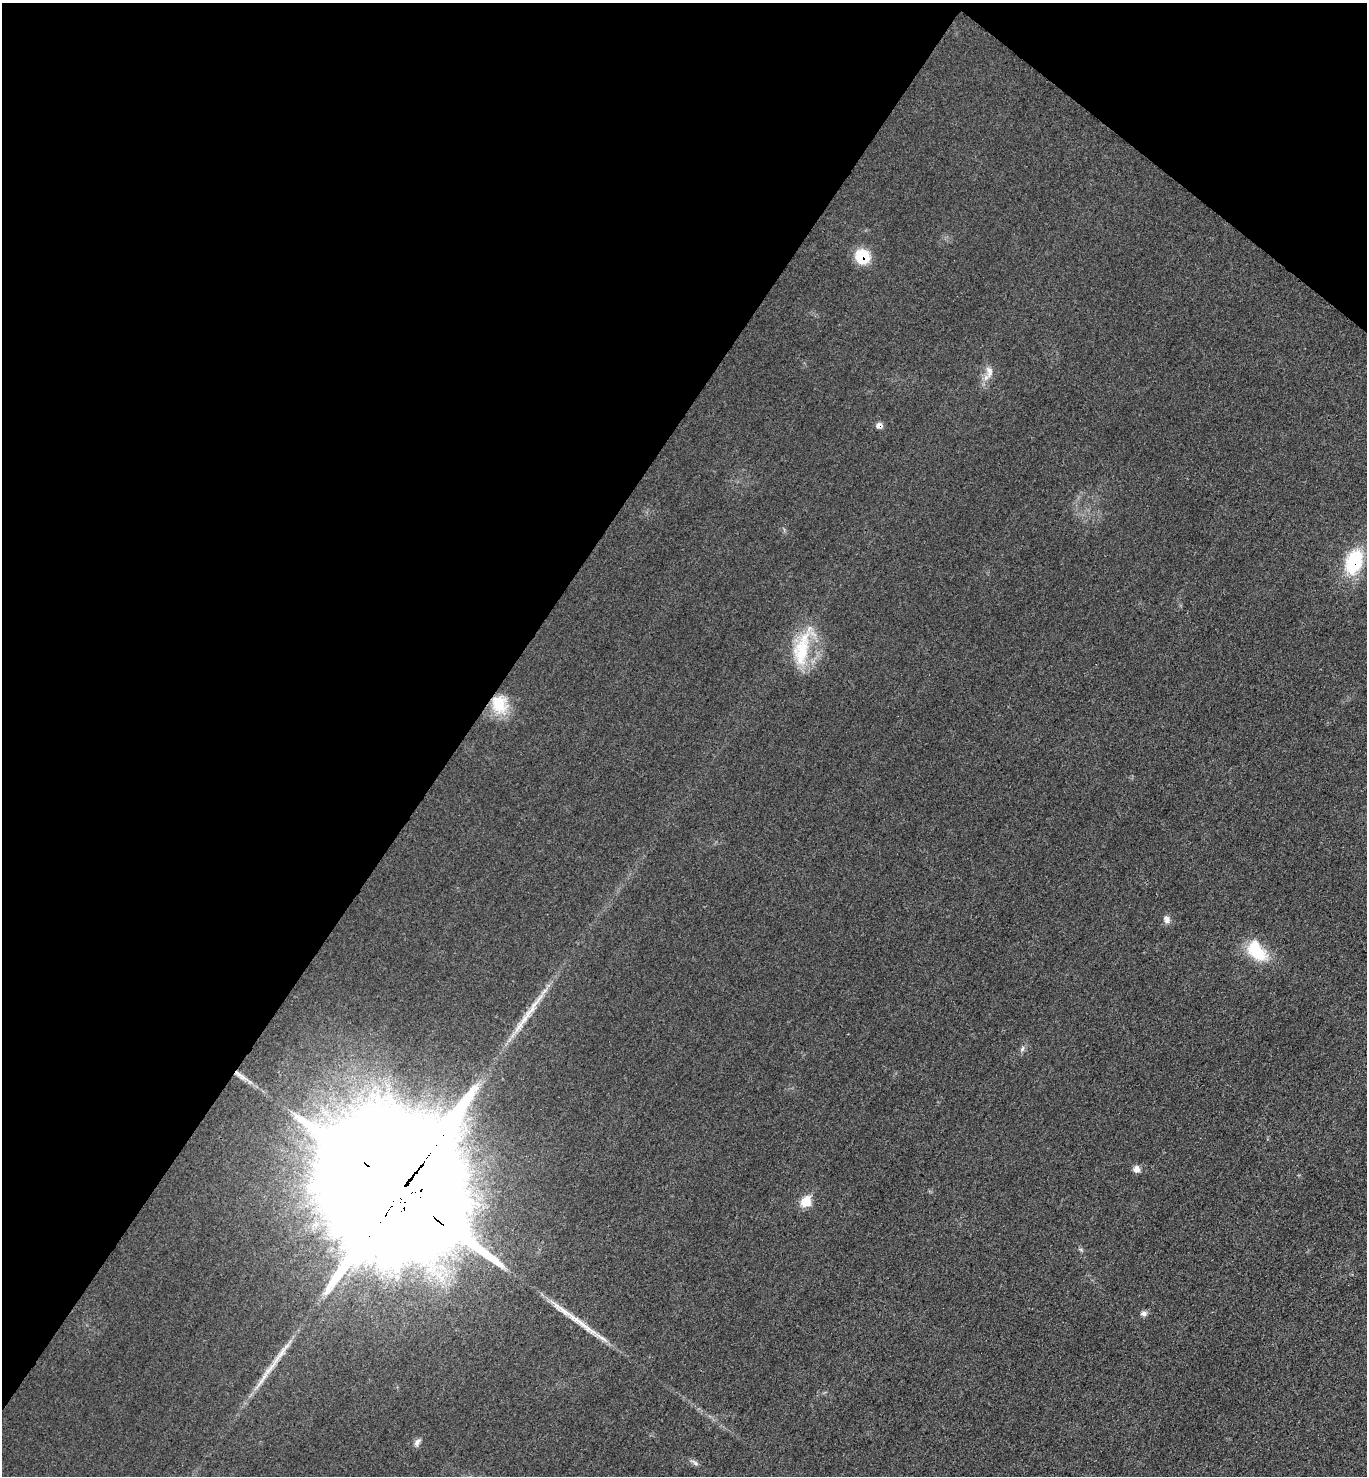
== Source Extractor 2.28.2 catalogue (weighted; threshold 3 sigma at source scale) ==
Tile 2 of 4 x 4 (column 2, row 1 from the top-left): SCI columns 1528-2892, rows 4433-5906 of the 5923 x 5917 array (HDU 1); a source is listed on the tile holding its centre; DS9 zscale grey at full resolution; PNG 1369 x 1478 px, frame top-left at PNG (2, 3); no overlay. Shown black and unused: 37% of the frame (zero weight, under 3 of 4 exposures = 1% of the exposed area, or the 3 px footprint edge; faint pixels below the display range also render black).
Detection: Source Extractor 2.28.2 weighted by HDU 2 'WHT'; one run over the whole footprint, this tile lists its part. Background 0.0209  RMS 0.0058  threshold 0.0262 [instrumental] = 3 sigma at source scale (4.5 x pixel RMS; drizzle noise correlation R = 1.50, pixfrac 1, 0.05/0.05 arcsec/px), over >= 5 px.
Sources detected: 21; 2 long thin detections or spike segments (spike, bleed or trail) — not listed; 1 inside a brighter listed object's ellipse — not listed separately; the other 18 listed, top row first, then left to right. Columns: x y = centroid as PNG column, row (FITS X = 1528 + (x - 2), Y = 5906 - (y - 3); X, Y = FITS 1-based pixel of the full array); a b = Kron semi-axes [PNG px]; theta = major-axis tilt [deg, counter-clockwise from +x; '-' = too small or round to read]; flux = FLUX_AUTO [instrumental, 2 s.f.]
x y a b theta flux
862 256 14 13 - 21
989 371 17 9 -84 5.2
879 425 8 7 - 2.8
1354 562 27 17 69 37
802 648 61 21 73 33
499 704 25 20 -68 18
1167 919 10 8 -72 3
1257 952 30 17 -36 22
1022 1049 9 5 69 1.7
243 1077 19 6 -36 4.4
1136 1169 8 8 - 3.1
400 1191 58 29 -39 73000
805 1201 8 7 - 18
1081 1250 6 4 -20 0.88
1144 1313 8 7 - 2.1
276 1361 37 6 57 11
417 1442 12 7 56 2.4
695 1462 14 5 -30 1.9
Overlapping masked pixels (flux is a lower limit): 5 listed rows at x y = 862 256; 879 425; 1354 562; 499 704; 400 1191